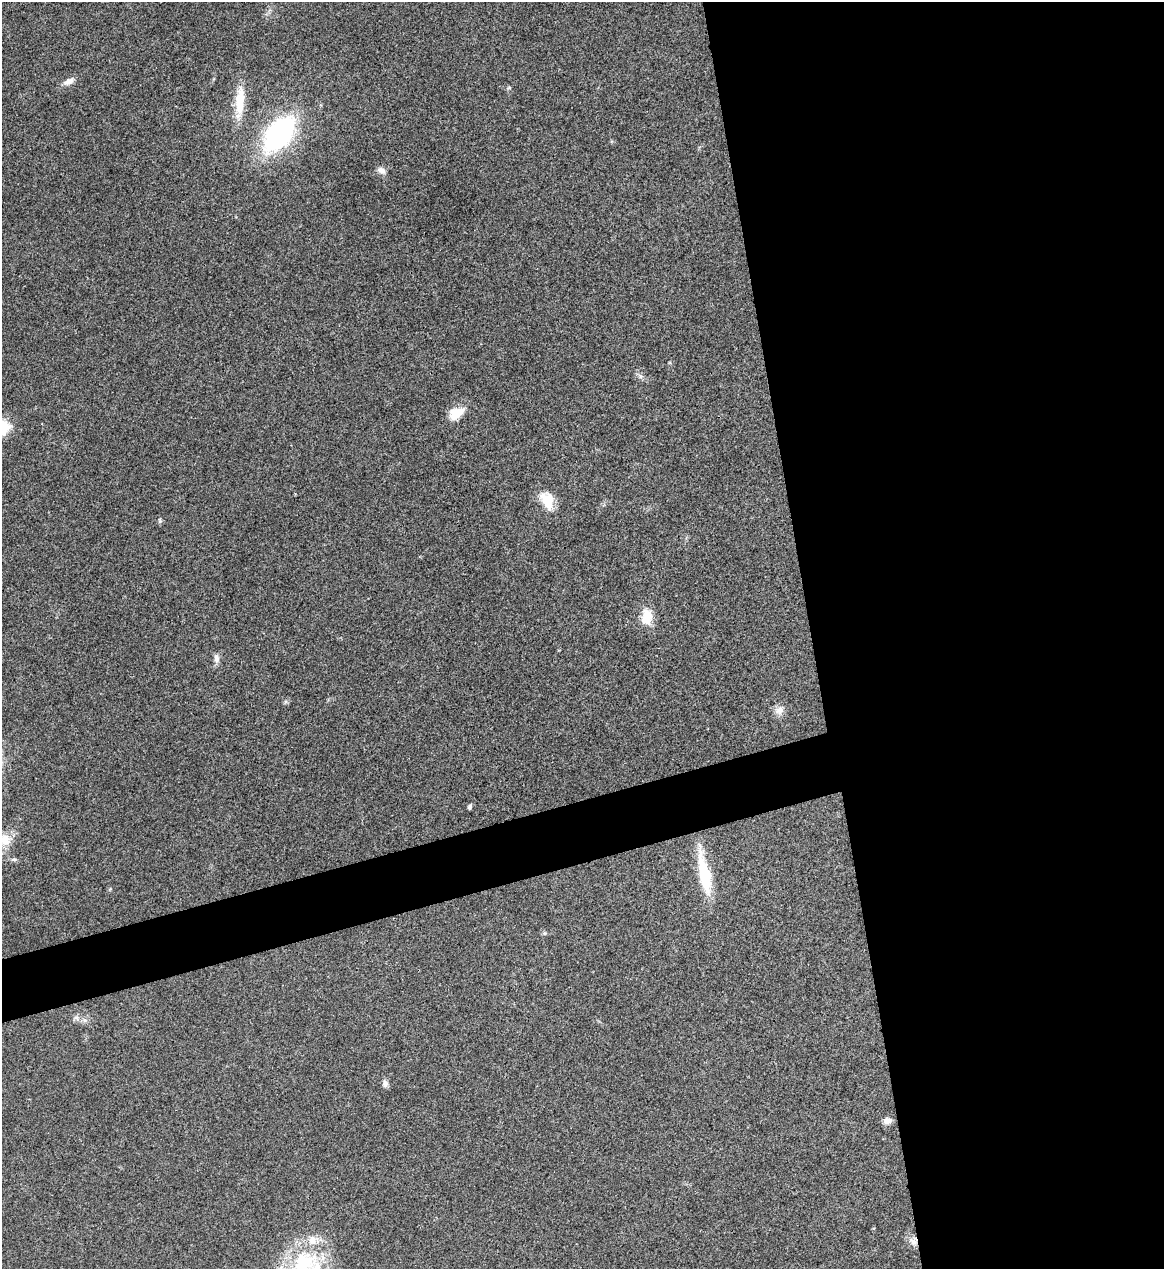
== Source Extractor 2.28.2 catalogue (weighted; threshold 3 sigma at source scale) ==
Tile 8 of 4 x 4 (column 4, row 2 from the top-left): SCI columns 3633-4794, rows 2537-3803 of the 5055 x 5071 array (HDU 1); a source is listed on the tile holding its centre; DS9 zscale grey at full resolution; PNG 1166 x 1271 px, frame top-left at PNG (2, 2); no overlay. Shown black and unused: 34% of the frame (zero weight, under 3 of 4 exposures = <1% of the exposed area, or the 3 px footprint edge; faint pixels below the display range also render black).
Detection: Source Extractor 2.28.2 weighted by HDU 2 'WHT'; one run over the whole footprint, this tile lists its part. Background 0.0197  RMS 0.0042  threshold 0.0189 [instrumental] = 3 sigma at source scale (4.5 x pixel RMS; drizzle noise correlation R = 1.50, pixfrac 1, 0.05/0.05 arcsec/px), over >= 5 px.
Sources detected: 23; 1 inside a brighter listed object's ellipse — not listed separately; the other 22 listed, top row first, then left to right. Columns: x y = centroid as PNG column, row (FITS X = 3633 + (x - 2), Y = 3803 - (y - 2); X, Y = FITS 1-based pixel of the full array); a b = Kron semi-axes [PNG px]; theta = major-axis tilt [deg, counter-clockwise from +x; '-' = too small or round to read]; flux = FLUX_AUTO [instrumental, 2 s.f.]
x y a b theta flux
69 81 16 7 28 2.8
509 88 6 4 19 0.5
240 102 43 11 86 11
279 134 33 19 52 78
381 170 12 8 -34 2
640 376 7 4 -71 0.91
456 413 22 12 29 6.7
2 427 14 13 - 15
547 500 23 15 -64 8
160 521 5 5 - 0.67
647 617 19 12 85 8.3
216 658 12 7 -89 2
779 710 12 11 - 2.9
470 807 6 5 - 0.86
5 839 20 16 -20 7.1
14 859 8 4 -8 0.83
704 874 51 12 -78 20
76 1018 7 5 -31 1.2
385 1083 10 7 -81 1.6
887 1121 10 7 6 2.5
913 1241 11 10 - 2.8
303 1263 42 29 50 33
Overlapping masked pixels (flux is a lower limit): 1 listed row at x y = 913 1241
Isophote crosses this tile's border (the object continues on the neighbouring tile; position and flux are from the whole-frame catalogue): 3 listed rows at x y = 2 427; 5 839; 303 1263